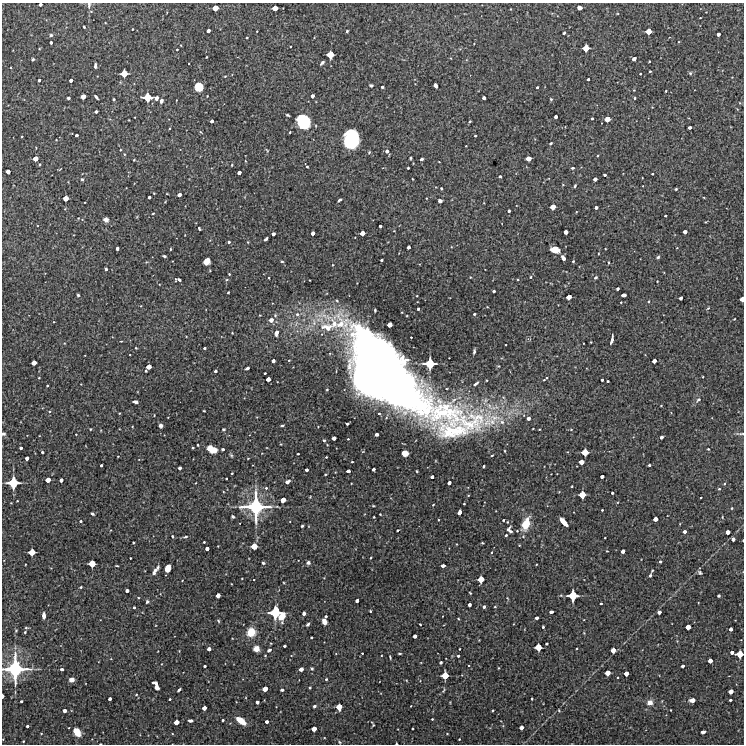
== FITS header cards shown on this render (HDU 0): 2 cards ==
NAXIS1  =                  742 /Length X axis
NAXIS2  =                  742 /Length Y axis

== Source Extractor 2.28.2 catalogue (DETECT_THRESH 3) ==
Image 742 x 742 px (HDU 0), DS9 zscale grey, 1 PNG px = 1 image px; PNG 746 x 746 px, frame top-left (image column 1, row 742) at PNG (2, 3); no overlay
Background 3820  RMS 240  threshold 705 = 3 sigma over >= 5 px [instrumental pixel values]
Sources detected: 404; all 404 listed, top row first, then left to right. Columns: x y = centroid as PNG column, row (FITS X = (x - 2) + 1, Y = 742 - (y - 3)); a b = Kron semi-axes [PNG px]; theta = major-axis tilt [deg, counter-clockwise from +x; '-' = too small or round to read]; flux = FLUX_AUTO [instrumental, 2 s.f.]
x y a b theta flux
40 4 3 3 - 4.0e+04
89 5 8 5 83 3.4e+04
215 8 5 4 - 1.5e+05
275 8 5 4 - 1.4e+05
579 8 4 4 - 7.9e+04
700 18 3 2 - 9.7e+03
84 27 3 3 - 1.7e+04
132 29 3 2 - 1.3e+04
208 31 4 3 - 6.4e+04
257 31 3 2 - 8.8e+03
347 31 3 3 - 2.0e+04
648 31 5 4 - 1.6e+05
564 33 3 3 - 2.2e+04
718 34 4 3 - 5.6e+04
51 35 4 4 - 2.5e+04
51 42 3 3 - 3.0e+04
586 48 5 5 - 1.9e+05
177 49 2 2 - 1.3e+04
330 55 5 5 - 2.3e+05
206 57 2 2 - 1.4e+04
33 59 3 3 - 2.2e+04
634 59 4 4 - 7.5e+04
322 63 5 3 - 2.9e+04
95 66 5 3 - 4.3e+04
650 71 3 2 - 1.7e+04
124 73 5 5 - 2.2e+05
690 73 5 4 - 2.1e+04
640 74 3 2 - 1.4e+04
225 76 3 2 - 1.2e+04
588 79 3 3 - 3.0e+04
39 80 3 3 - 2.8e+04
71 80 3 3 - 5.2e+04
371 85 4 3 - 2.5e+04
435 85 4 3 - 5.9e+04
199 87 7 6 - 3.3e+05
382 87 3 3 - 3.2e+04
537 87 3 3 - 2.0e+04
634 90 2 2 - 9.2e+03
666 91 3 2 - 1.5e+04
83 96 4 4 - 1.2e+05
312 96 4 3 - 5.7e+04
96 97 5 3 - 4.0e+04
147 97 6 6 - 3.0e+05
68 98 3 3 - 3.8e+04
156 98 4 4 - 5.0e+04
484 98 3 3 - 4.7e+04
635 98 3 2 - 1.8e+04
114 99 3 2 - 1.5e+04
551 99 4 4 - 1.8e+04
161 101 6 4 72 3.7e+04
96 112 3 3 - 4.6e+04
288 115 4 2 - 1.8e+04
556 117 3 3 - 5.2e+04
592 118 3 2 - 1.8e+04
607 119 5 4 - 1.4e+05
212 121 3 3 - 4.6e+04
303 122 12 10 -56 7.9e+05
470 122 3 2 - 1.7e+04
690 127 3 3 - 5.1e+04
290 132 2 2 - 1.4e+04
76 135 3 3 - 3.8e+04
22 136 2 2 - 1.1e+04
475 136 3 2 - 1.7e+04
351 139 14 11 -83 1.0e+06
551 143 3 3 - 2.8e+04
466 146 2 2 - 8.4e+03
120 150 4 2 - 9.7e+03
387 151 5 4 - 5.5e+04
369 152 4 3 - 1.5e+04
124 154 4 3 - 1.2e+04
597 156 3 2 - 1.4e+04
35 158 4 4 - 1.3e+05
410 158 3 3 - 2.2e+04
528 158 4 4 - 1.3e+05
422 159 3 3 - 2.9e+04
134 160 3 2 - 1.3e+04
439 162 3 2 - 8.9e+03
307 167 3 2 - 1.6e+04
408 168 3 3 - 2.3e+04
573 168 3 3 - 2.5e+04
60 169 4 2 - 1.1e+04
8 171 4 4 - 7.7e+04
239 173 4 3 - 6.2e+04
652 174 3 2 - 1.8e+04
605 175 3 3 - 2.9e+04
500 176 3 3 - 1.8e+04
82 179 4 3 - 2.0e+04
412 179 3 2 - 1.0e+04
595 179 4 3 - 6.5e+04
575 186 4 2 - 1.9e+04
441 188 3 2 - 2.1e+04
676 189 3 3 - 1.6e+04
167 194 4 2 - 9.7e+03
179 195 4 3 - 7.3e+04
149 197 3 3 - 4.7e+04
65 198 5 4 - 1.4e+05
339 200 4 3 - 3.3e+04
440 201 4 4 - 7.1e+04
553 207 5 4 - 1.4e+05
596 207 4 3 - 5.2e+04
509 211 3 3 - 3.1e+04
153 213 3 2 - 1.3e+04
665 216 3 3 - 2.1e+04
106 220 4 4 - 7.0e+04
380 226 3 3 - 3.4e+04
199 228 4 2 - 2.0e+04
566 232 4 4 - 7.8e+04
685 232 4 3 - 7.2e+04
312 233 4 3 - 7.0e+04
362 233 4 4 - 1.1e+05
273 234 4 3 - 5.3e+04
266 239 4 3 - 3.5e+04
229 242 4 3 - 1.9e+04
408 247 4 3 - 5.2e+04
117 248 3 3 - 4.4e+04
170 249 3 2 - 1.5e+04
555 249 7 5 -16 2.4e+05
164 256 4 2 - 3.0e+04
658 257 5 4 - 2.2e+04
563 258 5 3 - 7.7e+04
381 260 3 3 - 2.9e+04
207 261 6 5 - 1.5e+05
282 261 4 2 - 1.4e+04
573 261 3 3 - 1.8e+04
608 262 3 2 - 1.4e+04
333 265 3 2 - 1.3e+04
106 269 3 3 - 2.5e+04
229 274 3 2 - 1.4e+04
470 277 3 2 - 9.4e+03
530 277 3 3 - 1.6e+04
595 277 4 3 - 2.6e+04
178 279 6 3 -5 4.2e+04
657 281 3 2 - 1.1e+04
617 289 3 3 - 3.5e+04
494 291 3 3 - 3.1e+04
228 292 3 2 - 1.6e+04
78 295 3 3 - 2.1e+04
624 295 4 3 - 7.6e+04
569 297 4 4 - 1.2e+05
681 298 4 3 - 5.3e+04
742 299 4 3 - 1.0e+05
337 301 4 3 - 1.4e+04
649 301 4 3 - 1.3e+04
621 302 3 2 - 1.1e+04
708 308 5 3 - 1.5e+04
418 309 3 3 - 2.4e+04
375 310 3 3 - 1.9e+04
297 314 6 5 - 4.2e+04
474 314 3 3 - 2.0e+04
734 319 3 2 - 1.0e+04
271 320 6 5 - 9.6e+04
390 325 4 4 - 1.2e+05
276 333 6 4 79 7.4e+04
366 335 12 10 -50 9.2e+05
411 337 3 2 - 1.4e+04
612 340 9 3 79 6.5e+04
136 348 3 2 - 1.2e+04
204 348 3 3 - 2.5e+04
474 351 5 3 - 2.6e+04
273 361 4 3 - 5.4e+04
654 361 4 4 - 8.2e+04
34 363 4 4 - 1.2e+05
430 363 8 7 - 4.4e+05
148 367 6 4 53 1.4e+05
247 368 4 3 - 3.0e+04
215 371 3 3 - 3.7e+04
265 373 3 3 - 1.6e+04
381 374 106 41 -36 2.8e+07
547 378 3 3 - 1.4e+04
268 379 4 4 - 8.4e+04
544 380 3 2 - 1.2e+04
602 380 3 3 - 3.1e+04
608 381 3 2 - 1.8e+04
476 384 7 4 34 3.6e+04
47 386 3 2 - 1.6e+04
698 400 5 4 - 3.6e+04
135 402 5 3 - 6.2e+04
661 406 3 2 - 9.5e+03
496 407 7 5 -37 6.4e+04
49 411 4 3 - 1.2e+04
204 411 3 2 - 1.3e+04
379 413 3 3 - 1.7e+04
528 418 4 3 - 5.4e+04
502 422 7 6 - 5.9e+04
347 424 3 3 - 3.3e+04
282 425 4 2 - 2.0e+04
161 426 4 4 - 5.4e+04
90 429 3 3 - 1.2e+04
223 429 4 4 - 2.0e+04
571 429 4 3 - 1.4e+04
3 434 4 4 - 3.5e+04
76 434 2 2 - 9.4e+03
376 434 3 3 - 4.9e+04
740 434 13 3 1 3.1e+04
661 437 4 3 - 4.8e+04
334 438 4 4 - 7.2e+04
348 439 3 2 - 1.3e+04
324 440 4 3 - 1.8e+04
198 445 3 2 - 1.5e+04
21 448 3 3 - 3.7e+04
193 448 3 3 - 1.6e+04
210 448 4 4 - 1.1e+05
223 449 3 3 - 3.9e+04
708 449 3 3 - 1.5e+04
213 450 6 5 - 2.2e+05
42 452 3 3 - 2.2e+04
585 452 5 5 - 2.2e+05
405 453 5 5 - 1.5e+05
298 454 3 2 - 1.6e+04
231 455 7 3 -54 2.0e+04
118 456 3 2 - 9.8e+03
326 457 3 2 - 1.3e+04
27 458 4 3 - 6.6e+04
352 462 3 2 - 1.5e+04
581 462 4 4 - 1.1e+05
101 465 3 3 - 2.7e+04
649 465 3 3 - 2.6e+04
483 466 3 2 - 1.9e+04
180 468 3 3 - 4.8e+04
373 469 3 3 - 4.8e+04
306 470 3 3 - 4.1e+04
348 471 4 3 - 4.4e+04
417 471 3 2 - 1.4e+04
232 473 3 2 - 1.3e+04
325 474 3 2 - 1.4e+04
432 477 4 3 - 4.5e+04
602 477 4 3 - 5.0e+04
226 478 2 2 - 1.3e+04
48 480 4 4 - 1.2e+05
61 480 4 3 - 5.5e+04
287 482 5 4 - 4.6e+04
13 483 8 8 - 5.0e+05
449 483 4 3 - 5.5e+04
572 486 2 2 - 1.1e+04
266 488 4 4 - 2.2e+04
719 489 4 3 - 1.5e+04
612 493 3 3 - 2.4e+04
582 495 5 5 - 2.1e+05
701 497 3 2 - 1.3e+04
283 500 4 4 - 1.2e+05
17 501 3 2 - 1.0e+04
464 504 2 2 - 1.4e+04
433 505 3 3 - 1.2e+04
373 506 3 2 - 1.3e+04
256 507 18 16 -87 1.4e+06
732 508 3 3 - 1.3e+04
602 510 3 3 - 1.6e+04
459 512 5 3 - 8.8e+04
92 514 4 3 - 2.4e+04
380 514 3 2 - 1.1e+04
233 517 3 3 - 2.6e+04
722 517 4 2 - 1.0e+04
655 519 4 4 - 8.9e+04
503 520 3 2 - 1.5e+04
80 521 4 3 - 2.2e+04
563 522 9 4 -49 2.1e+05
526 524 13 7 68 3.2e+05
302 526 3 3 - 1.9e+04
398 530 3 2 - 1.9e+04
509 530 12 8 -63 8.0e+04
685 532 3 3 - 5.7e+04
728 532 4 4 - 8.2e+04
506 535 3 3 - 2.1e+04
172 536 4 3 - 1.7e+04
185 537 6 3 9 2.2e+04
733 539 4 4 - 5.8e+04
743 540 2 2 - 1.1e+04
204 542 3 3 - 1.6e+04
133 543 2 2 - 1.3e+04
482 543 3 2 - 1.5e+04
519 545 3 2 - 1.1e+04
254 546 5 5 - 1.8e+05
207 549 4 3 - 5.9e+04
607 551 2 2 - 8.9e+03
623 551 4 3 - 7.0e+04
32 552 5 5 - 2.0e+05
492 552 4 2 - 1.4e+04
130 558 2 2 - 1.1e+04
370 558 2 2 - 1.4e+04
660 562 3 3 - 2.0e+04
92 563 5 5 - 2.1e+05
263 563 4 3 - 2.4e+04
308 563 5 5 - 3.7e+04
117 566 3 2 - 1.3e+04
443 566 4 3 - 6.3e+04
168 568 6 5 - 2.2e+05
155 570 10 3 56 6.8e+04
652 571 3 2 - 1.5e+04
700 572 6 5 - 2.6e+04
650 575 4 3 - 2.5e+04
481 579 5 5 - 1.9e+05
81 587 3 2 - 1.9e+04
127 591 3 3 - 4.9e+04
470 593 3 2 - 1.4e+04
218 595 4 4 - 9.0e+04
573 596 7 7 - 3.9e+05
719 596 3 3 - 3.4e+04
507 598 5 3 - 1.2e+04
147 601 4 4 - 2.8e+04
357 601 3 3 - 4.6e+04
601 603 3 2 - 1.6e+04
469 605 4 3 - 5.2e+04
134 607 3 3 - 2.0e+04
484 607 3 3 - 3.1e+04
495 607 4 2 - 1.2e+04
370 611 3 2 - 1.8e+04
275 612 9 7 79 5.8e+05
551 612 4 3 - 4.6e+04
659 612 4 4 - 6.3e+04
304 613 4 3 - 5.7e+04
44 616 6 3 -90 9.2e+04
282 616 8 5 76 1.9e+05
326 616 3 2 - 2.2e+04
537 618 3 3 - 5.2e+04
458 619 4 3 - 1.2e+04
218 621 4 3 - 1.9e+04
324 621 6 4 -82 1.1e+05
308 624 5 4 - 2.9e+04
420 624 2 2 - 1.3e+04
26 627 4 3 - 1.7e+04
543 627 3 3 - 2.5e+04
688 627 4 4 - 1.2e+05
731 629 4 3 - 6.1e+04
16 630 5 3 - 1.2e+04
25 632 3 3 - 1.4e+04
251 632 8 8 - 2.7e+05
415 636 4 3 - 6.6e+04
311 637 3 2 - 1.9e+04
546 644 3 3 - 2.6e+04
284 646 3 3 - 3.0e+04
538 647 5 5 - 2.1e+05
209 649 4 3 - 6.5e+04
256 649 5 5 - 1.3e+05
459 649 3 2 - 1.2e+04
269 650 4 3 - 3.9e+04
613 650 4 4 - 1.2e+05
732 652 4 3 - 5.3e+04
362 653 3 2 - 1.5e+04
400 654 4 2 - 1.6e+04
740 654 5 5 - 2.2e+05
265 656 3 3 - 1.4e+04
458 656 3 3 - 2.9e+04
390 657 4 3 - 1.8e+04
710 661 4 4 - 9.2e+04
441 662 3 3 - 2.9e+04
205 666 3 3 - 2.5e+04
682 666 3 3 - 4.3e+04
312 668 4 3 - 1.9e+04
498 668 4 2 - 9.9e+03
15 669 17 15 87 1.4e+06
62 669 3 3 - 4.1e+04
301 669 4 4 - 7.1e+04
608 673 5 4 - 1.4e+05
626 674 4 4 - 9.6e+04
445 675 6 5 - 2.2e+05
618 677 2 2 - 1.1e+04
326 679 3 3 - 2.1e+04
71 680 5 4 - 6.8e+04
156 683 6 3 -31 7.5e+04
157 687 6 4 -45 8.1e+04
310 688 3 3 - 1.8e+04
265 689 4 4 - 1.2e+05
179 690 4 2 - 3.4e+04
282 690 3 3 - 3.3e+04
731 691 4 4 - 1.0e+05
136 695 4 3 - 1.3e+04
3 696 4 2 - 5.6e+04
110 699 4 3 - 4.8e+04
170 699 3 2 - 1.9e+04
532 699 3 2 - 1.6e+04
692 700 5 4 - 1.1e+05
730 700 3 3 - 2.7e+04
21 701 3 3 - 2.4e+04
257 702 3 3 - 4.8e+04
650 702 6 6 - 9.9e+04
314 706 4 3 - 3.0e+04
411 706 2 2 - 9.7e+03
339 707 5 5 - 1.8e+05
204 708 4 4 - 8.6e+04
493 710 3 3 - 1.9e+04
559 710 5 3 - 1.5e+04
671 710 3 2 - 9.0e+03
64 711 4 3 - 5.4e+04
432 719 2 2 - 1.2e+04
223 720 3 3 - 2.3e+04
190 721 5 4 - 3.7e+04
241 721 9 5 -36 2.5e+05
176 722 4 4 - 1.1e+05
267 722 3 3 - 5.4e+04
373 724 6 3 -66 1.5e+04
27 726 3 3 - 3.4e+04
521 727 4 4 - 8.8e+04
314 729 4 4 - 1.2e+05
412 729 3 2 - 1.4e+04
77 732 8 6 -55 1.9e+05
703 732 4 3 - 5.1e+04
41 733 3 2 - 1.1e+04
447 733 3 2 - 1.1e+04
3 739 2 2 - 8.8e+03
459 739 3 2 - 1.1e+04
23 741 3 2 - 1.4e+04
339 742 5 3 - 1.4e+04
100 744 3 2 - 1.3e+04
396 744 2 2 - 1.3e+04
At the frame edge (FLAGS 8, measured only in part): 12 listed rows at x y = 40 4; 89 5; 742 299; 3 434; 740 434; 743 540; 740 654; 15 669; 3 696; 3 739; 100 744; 396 744